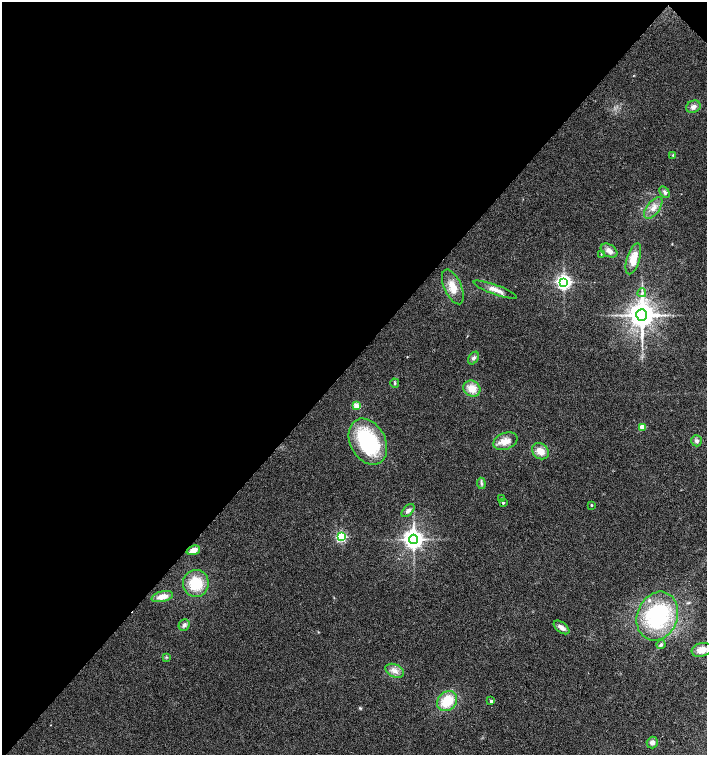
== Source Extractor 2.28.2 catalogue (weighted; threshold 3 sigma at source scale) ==
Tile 2 of 4 x 4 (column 2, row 1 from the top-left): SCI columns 1571-2979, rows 4519-6023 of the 6025 x 6023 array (HDU 1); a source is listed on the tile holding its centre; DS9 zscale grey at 2 x 2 block average (1 PNG px = mean of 2 x 2 image px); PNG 709 x 757 px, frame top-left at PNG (2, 2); each listed source drawn as its Kron ellipse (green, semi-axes under 4 px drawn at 4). Shown black and unused: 48% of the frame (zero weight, under 2 of 3 exposures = <1% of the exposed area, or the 3 px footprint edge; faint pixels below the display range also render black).
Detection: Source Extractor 2.28.2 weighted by HDU 2 'WHT'; one run over the whole footprint, this tile lists its part. Background 0.0301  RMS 0.0063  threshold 0.0283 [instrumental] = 3 sigma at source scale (4.5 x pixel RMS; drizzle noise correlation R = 1.50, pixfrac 1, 0.0396/0.0396 arcsec/px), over >= 5 px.
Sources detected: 43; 2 inside a brighter listed object's ellipse — not listed separately; the other 41 listed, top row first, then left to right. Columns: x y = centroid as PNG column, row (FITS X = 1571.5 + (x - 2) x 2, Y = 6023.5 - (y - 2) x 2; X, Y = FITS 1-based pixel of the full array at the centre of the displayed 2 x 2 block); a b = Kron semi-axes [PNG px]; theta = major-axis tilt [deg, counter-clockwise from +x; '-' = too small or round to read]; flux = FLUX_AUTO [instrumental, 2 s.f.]
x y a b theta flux
693 107 7 6 - 7.4
673 155 4 3 - 1.5
665 192 6 4 -57 4
653 208 12 6 54 11
609 251 9 6 -32 8.2
601 254 3 2 - 0.88
633 259 16 6 73 24
564 282 4 4 - 510
453 287 18 8 -66 21
495 290 23 5 -20 12
642 293 4 2 - 1.7
642 315 6 5 - 2300
473 358 7 5 54 4.4
395 383 5 3 - 1.6
472 389 9 7 -34 18
357 406 3 3 - 39
642 427 3 3 - 36
505 441 13 8 21 16
696 441 6 5 - 4.2
368 442 24 17 -62 130
540 451 9 7 -41 15
481 483 6 4 -84 3.2
502 499 3 2 - 1.6
503 503 2 2 - 2
591 505 3 3 - 1.7
408 511 8 4 46 5.2
341 537 3 3 - 180
413 539 5 4 - 1000
193 550 7 4 20 12
196 583 13 13 - 45
162 596 11 5 14 14
657 616 25 20 68 140
184 625 6 5 - 4
561 627 9 5 -38 7.9
661 645 4 3 - 2.9
702 650 10 6 16 14
166 657 3 2 - 1.2
395 671 10 6 -25 9.3
447 701 11 9 44 41
491 701 2 2 - 5.8
652 742 6 5 - 5.6
Diffuse or blended objects may show on this block-average render without a row.